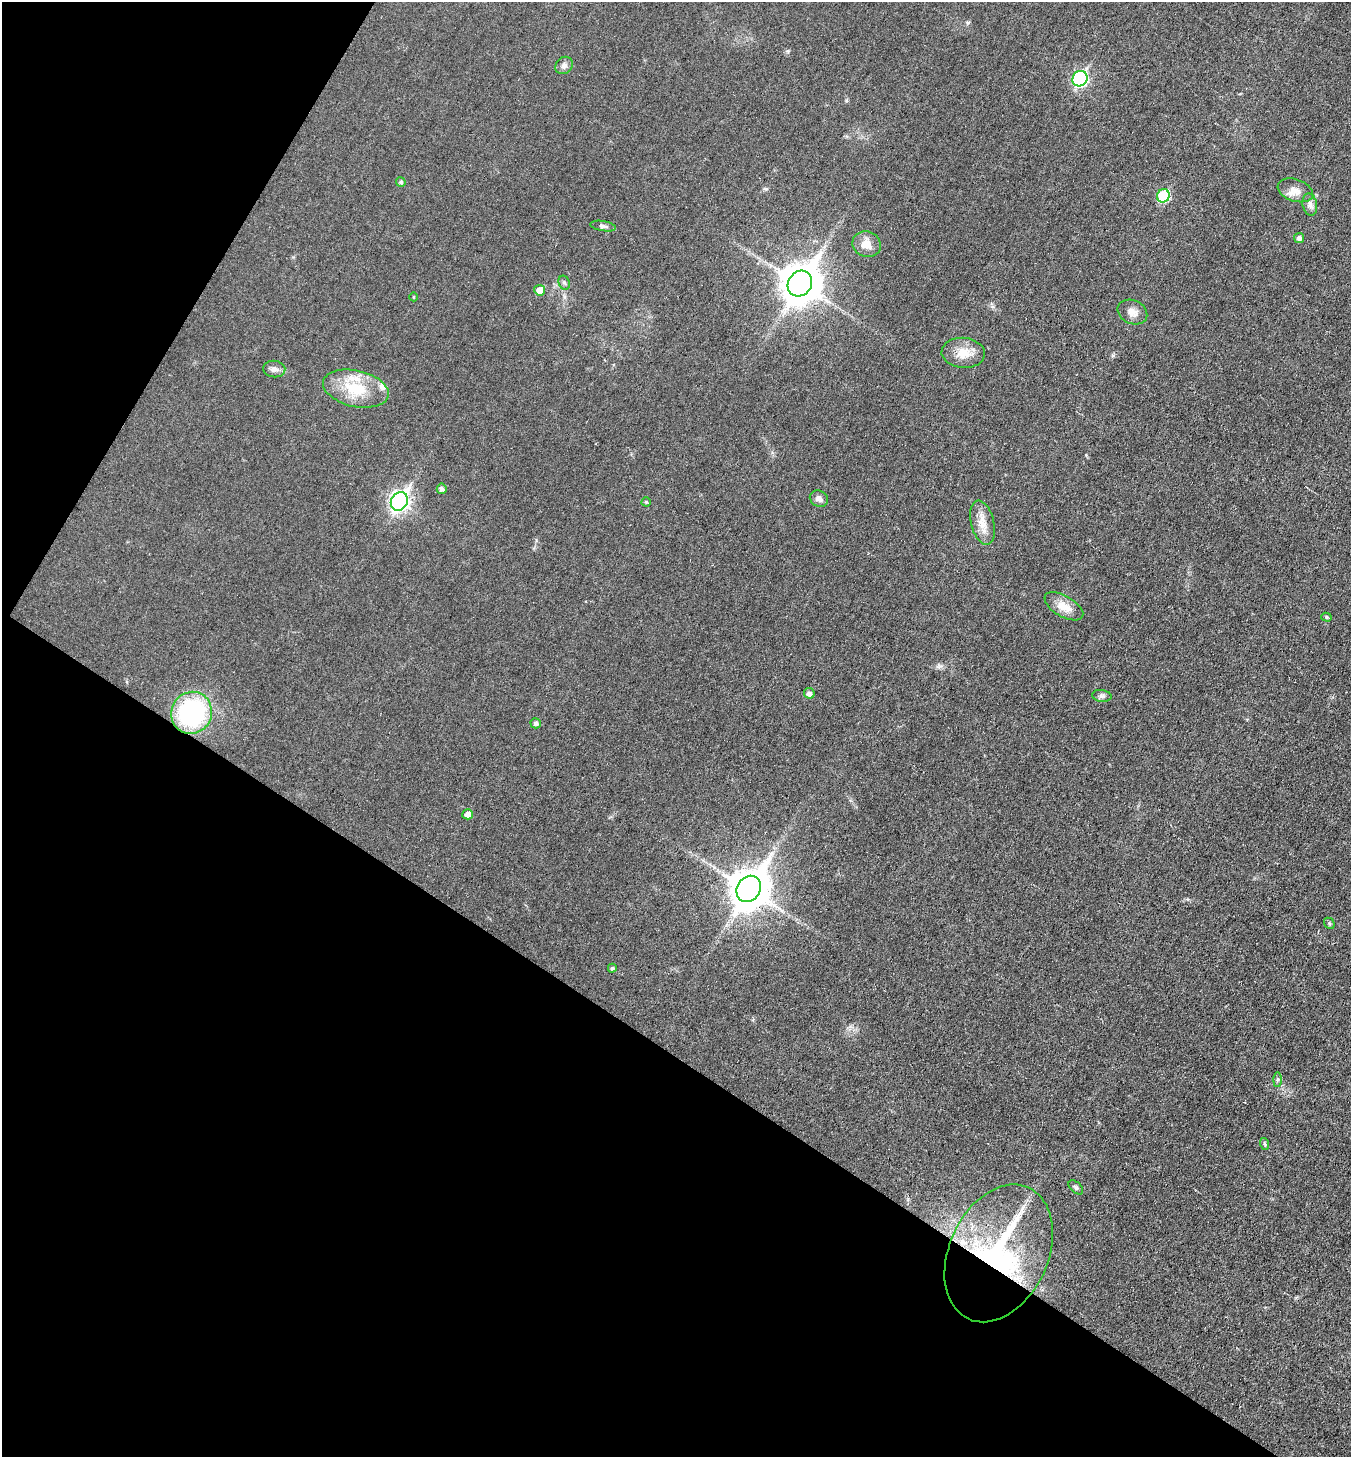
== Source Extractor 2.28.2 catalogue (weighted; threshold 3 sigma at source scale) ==
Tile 9 of 4 x 4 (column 1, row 3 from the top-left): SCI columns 147-1495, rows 1458-2912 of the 5830 x 5822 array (HDU 1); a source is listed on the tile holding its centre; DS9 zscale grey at full resolution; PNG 1353 x 1459 px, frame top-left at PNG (2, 2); each listed source drawn as its Kron ellipse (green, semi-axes under 4 px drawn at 4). Shown black and unused: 33% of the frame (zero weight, under 3 of 6 exposures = <1% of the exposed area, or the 3 px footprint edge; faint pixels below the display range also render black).
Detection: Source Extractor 2.28.2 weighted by HDU 2 'WHT'; one run over the whole footprint, this tile lists its part. Background 0.0178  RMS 0.0036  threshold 0.0147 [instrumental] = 3 sigma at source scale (4.09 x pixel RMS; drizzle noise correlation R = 1.36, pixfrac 0.8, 0.05/0.05 arcsec/px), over >= 5 px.
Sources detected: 40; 1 cosmic-ray / hot-pixel residue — neither listed nor drawn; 3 inside a brighter listed object's ellipse — not listed separately; the other 36 listed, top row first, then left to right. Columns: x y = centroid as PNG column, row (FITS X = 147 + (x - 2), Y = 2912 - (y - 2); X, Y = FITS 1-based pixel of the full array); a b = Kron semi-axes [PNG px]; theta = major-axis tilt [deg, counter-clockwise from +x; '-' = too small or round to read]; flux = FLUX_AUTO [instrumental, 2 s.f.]
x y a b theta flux
564 65 9 8 - 1.4
1080 79 8 7 - 60
401 182 5 5 - 0.71
1295 190 18 11 -19 3.3
1163 196 7 6 - 23
1310 205 11 7 -79 1.5
603 226 13 5 -10 1.1
1299 238 5 5 - 1.3
867 244 14 12 -20 3.6
564 283 7 5 -67 0.69
800 284 13 11 55 860
540 290 5 5 - 3.5
414 297 4 3 - 0.27
1132 312 15 11 -25 2.8
963 353 22 15 -5 5.4
274 369 11 8 -7 1.5
356 389 33 18 -13 13
442 489 5 5 - 1.2
819 499 9 7 -29 1.7
399 501 10 8 58 120
646 502 4 4 - 0.45
983 523 22 11 -77 4.5
1064 606 21 10 -30 4.8
1326 617 5 4 - 0.56
809 693 5 5 - 1.4
1102 696 10 6 -9 0.93
192 713 21 20 - 46
536 723 5 5 - 1.1
468 814 5 5 - 2.3
749 889 14 11 57 900
1329 923 6 4 -48 0.51
612 968 4 4 - 0.59
1277 1079 7 4 90 0.55
1265 1144 6 3 -70 0.5
1076 1187 8 5 -45 0.68
999 1253 72 49 65 66
Overlapping masked pixels (flux is a lower limit): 1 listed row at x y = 999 1253